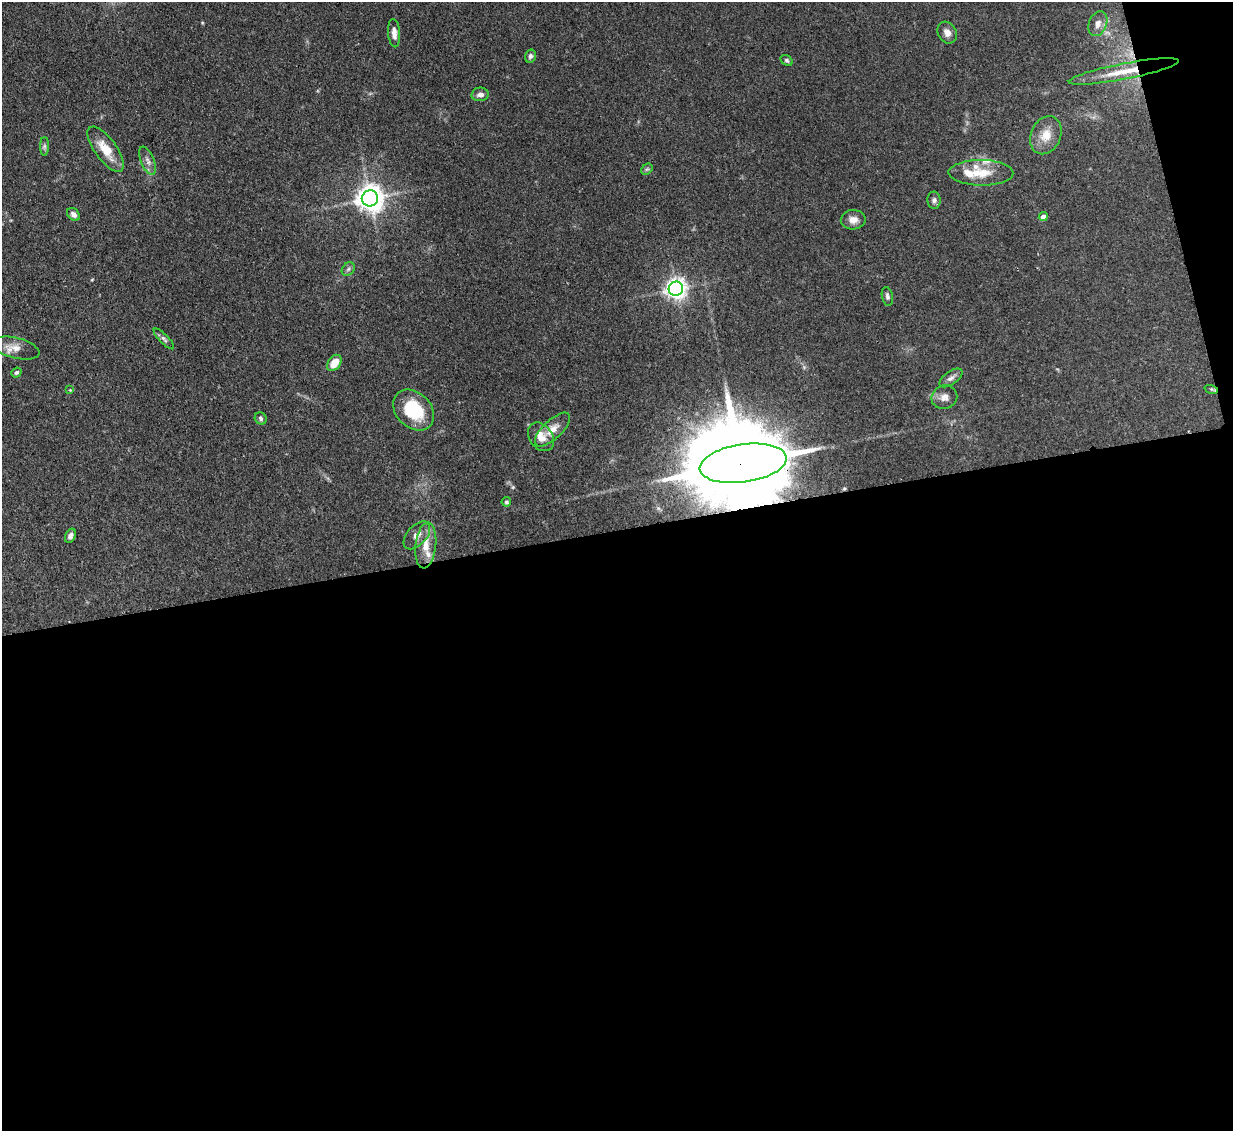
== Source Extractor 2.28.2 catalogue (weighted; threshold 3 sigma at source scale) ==
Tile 16 of 4 x 4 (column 4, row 4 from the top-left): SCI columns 3771-5001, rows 218-1346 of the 5079 x 5065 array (HDU 1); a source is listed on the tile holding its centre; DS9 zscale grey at full resolution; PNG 1235 x 1133 px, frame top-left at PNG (2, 2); each listed source drawn as its Kron ellipse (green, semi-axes under 4 px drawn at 4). Shown black and unused: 55% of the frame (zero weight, under 3 of 4 exposures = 9% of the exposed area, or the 3 px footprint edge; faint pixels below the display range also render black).
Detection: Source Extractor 2.28.2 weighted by HDU 2 'WHT'; one run over the whole footprint, this tile lists its part. Background 0.125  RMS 0.0049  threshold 0.0222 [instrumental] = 3 sigma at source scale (4.5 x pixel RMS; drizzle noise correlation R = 1.50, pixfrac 1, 0.05/0.05 arcsec/px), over >= 5 px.
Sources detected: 41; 3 inside a brighter listed object's ellipse — not listed separately; the other 38 listed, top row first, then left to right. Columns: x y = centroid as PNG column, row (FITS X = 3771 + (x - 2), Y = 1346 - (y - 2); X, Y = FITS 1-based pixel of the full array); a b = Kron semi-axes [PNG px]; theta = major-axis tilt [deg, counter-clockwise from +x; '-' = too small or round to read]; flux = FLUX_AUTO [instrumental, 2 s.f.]
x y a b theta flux
1098 24 13 9 68 3.5
394 33 14 6 -86 3.2
947 33 11 9 -60 3.3
530 56 7 5 75 1.4
787 60 6 4 -39 0.88
1124 71 56 8 11 14
480 94 8 7 - 2.8
1046 135 20 15 65 8
44 146 9 4 90 1.2
106 149 27 11 -54 10
148 161 15 6 -67 2.5
647 169 6 5 - 0.83
981 173 32 13 -1 12
370 198 8 8 - 600
934 200 8 6 -87 1.7
73 214 7 5 -45 1.9
1043 217 4 4 - 2.9
853 220 12 9 3 3.7
348 269 7 6 - 1.2
676 289 7 7 - 320
887 296 9 5 -79 1.4
164 339 14 4 -45 1.5
16 348 24 10 -14 5.4
334 363 9 6 53 7.2
16 372 5 4 - 1.1
951 378 13 6 35 2.1
1211 389 7 4 -18 0.8
70 390 4 4 - 0.42
944 397 13 11 20 3.6
414 410 23 17 -45 24
261 418 6 5 - 1.1
552 430 22 9 43 5.9
541 437 15 11 -54 6.1
743 463 44 19 8 13000
506 502 5 4 - 0.87
417 535 16 9 47 4.3
70 536 7 5 64 1.7
426 545 23 10 83 8.2
Overlapping masked pixels (flux is a lower limit): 2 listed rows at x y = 1124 71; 743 463